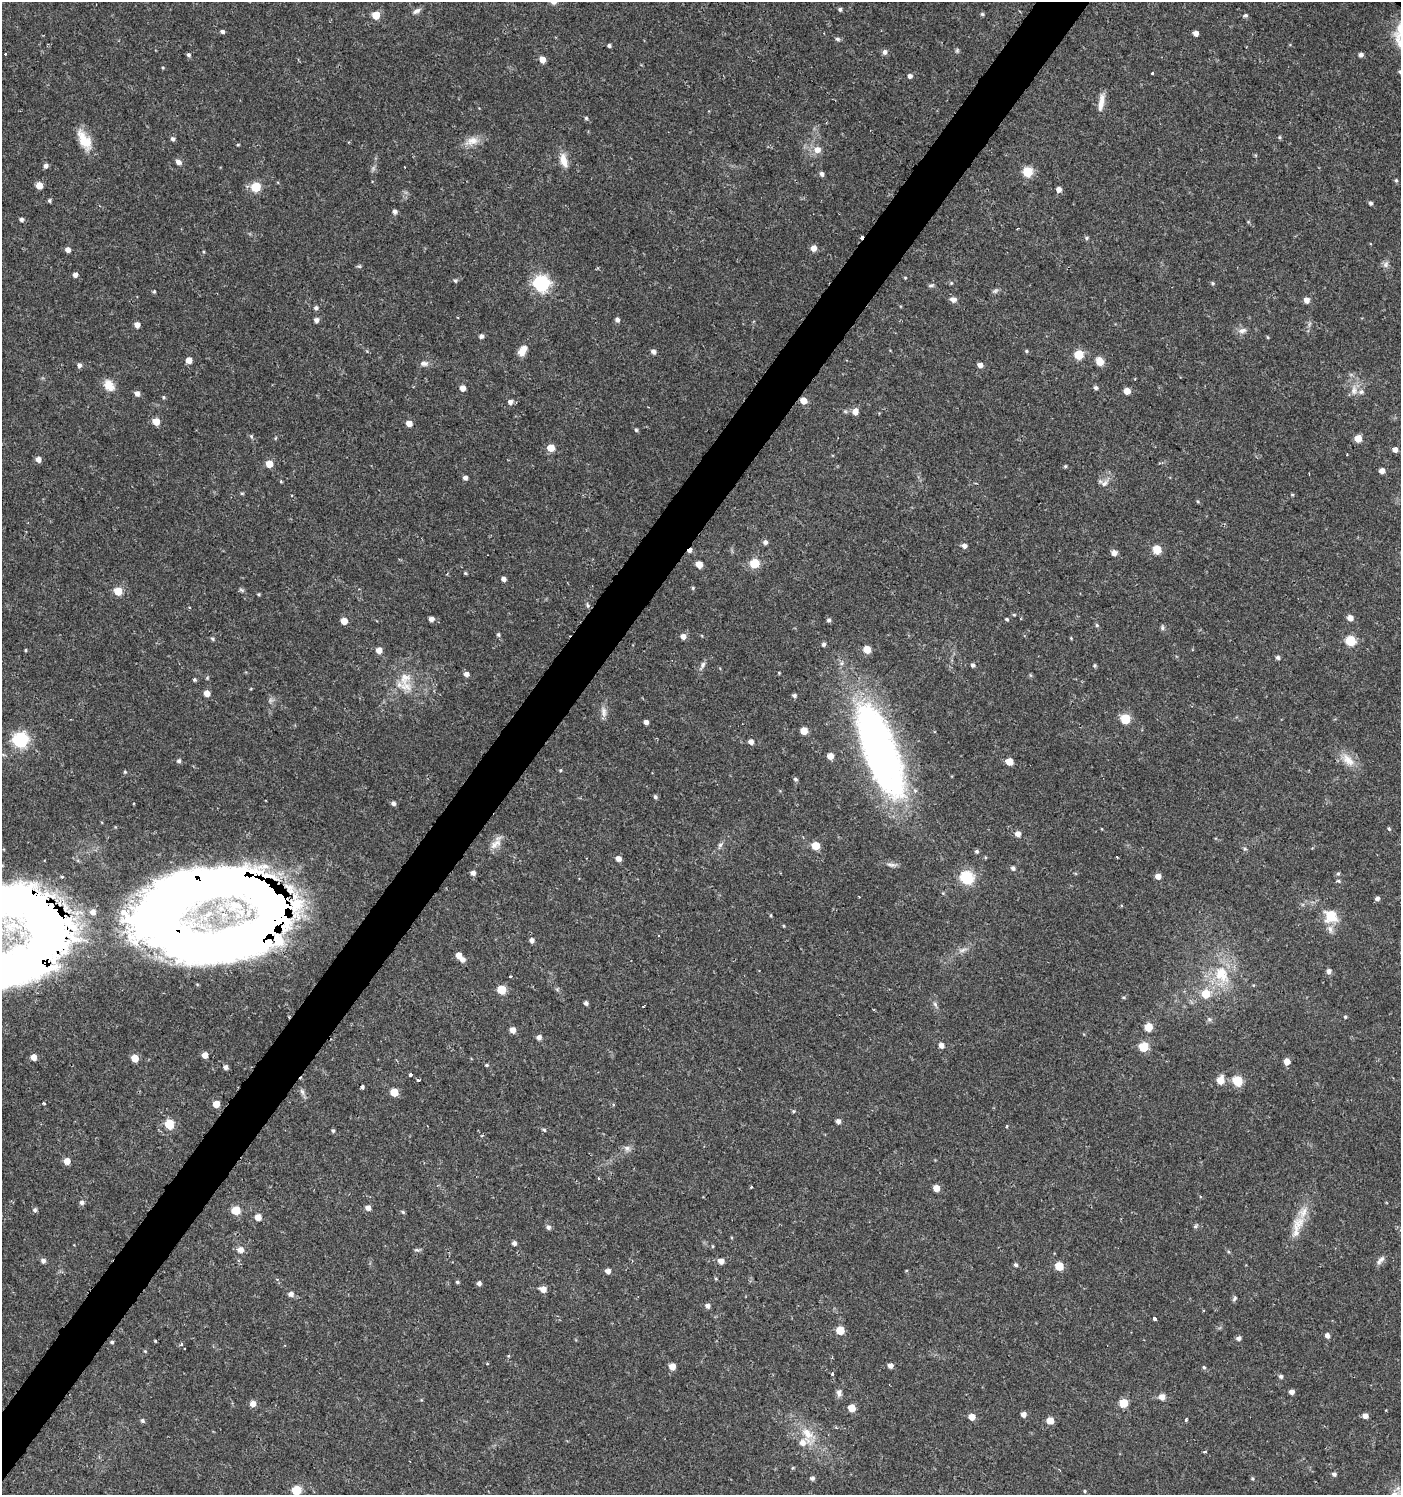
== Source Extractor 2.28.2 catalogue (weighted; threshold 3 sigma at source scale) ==
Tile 7 of 4 x 4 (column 3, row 2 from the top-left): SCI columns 3043-4441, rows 2990-4482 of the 6033 x 6002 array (HDU 1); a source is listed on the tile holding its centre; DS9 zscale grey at full resolution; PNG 1403 x 1497 px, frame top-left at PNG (2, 2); no overlay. Shown black and unused: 4% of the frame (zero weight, under 2 of 3 exposures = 1% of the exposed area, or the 3 px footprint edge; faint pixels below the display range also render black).
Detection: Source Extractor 2.28.2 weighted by HDU 2 'WHT'; one run over the whole footprint, this tile lists its part. Background 0.0256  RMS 0.0039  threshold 0.0174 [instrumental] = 3 sigma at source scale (4.5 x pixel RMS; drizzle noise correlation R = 1.50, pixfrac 1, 0.0396/0.0396 arcsec/px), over >= 5 px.
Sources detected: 297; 1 too faint to see at this stretch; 3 inside a brighter object's white glare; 5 cosmic-ray / hot-pixel residue — not listed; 5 inside a brighter listed object's ellipse — not listed separately; the other 283 listed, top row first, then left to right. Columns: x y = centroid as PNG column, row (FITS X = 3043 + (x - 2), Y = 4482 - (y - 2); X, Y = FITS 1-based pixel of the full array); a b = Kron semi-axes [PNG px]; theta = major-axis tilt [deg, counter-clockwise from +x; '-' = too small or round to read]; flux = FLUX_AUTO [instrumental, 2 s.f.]
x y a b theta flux
840 9 4 4 - 0.86
416 11 11 6 30 1.6
982 14 5 5 - 0.62
376 15 5 5 - 9.1
1246 15 5 5 - 0.83
1400 28 13 10 85 4.1
222 31 5 4 - 0.95
1196 33 4 4 - 2.5
837 39 6 5 - 0.84
609 45 4 4 - 0.76
957 50 7 5 70 0.6
885 52 6 5 - 1.5
188 55 5 5 - 0.8
1361 55 4 4 - 1.5
542 59 5 5 - 4.1
163 68 4 3 - 0.37
1400 72 5 4 - 0.81
1152 73 3 3 - 0.95
910 76 5 4 - 1.5
1101 102 23 6 81 3.6
586 118 4 4 - 0.54
1279 137 5 5 - 0.5
173 139 5 5 - 1
84 140 26 12 -60 7.9
472 141 20 11 16 4.5
238 145 5 3 - 0.37
817 149 8 8 - 3.1
564 160 19 9 -77 4.5
178 162 7 6 - 1.5
46 166 5 5 - 1.4
1028 172 5 5 - 21
822 174 5 4 - 1.1
1396 180 5 4 - 0.55
39 185 5 5 - 5.2
256 187 5 5 - 20
1059 189 5 5 - 2.2
49 200 5 4 - 0.71
1371 203 5 4 - 0.84
395 211 5 5 - 1.3
21 219 5 4 - 1
1087 238 6 5 - 0.65
813 248 5 5 - 3.3
68 250 5 4 - 2.2
1386 265 7 4 -90 1
359 266 7 4 -7 0.56
75 275 4 4 - 1.8
905 278 4 4 - 0.35
455 281 6 4 -43 0.52
541 283 7 6 - 110
951 283 5 4 - 0.46
1213 283 6 4 -44 0.59
931 285 8 4 12 0.75
996 290 8 5 30 0.85
154 291 5 4 - 0.47
953 299 7 6 - 1.8
1307 300 5 5 - 2.7
316 308 5 5 - 1
316 320 5 5 - 1.4
617 320 5 5 - 1.4
137 325 5 4 - 2.8
1242 330 12 7 19 1.8
481 336 5 4 - 1.3
1267 337 5 3 - 0.35
522 351 12 7 60 4.1
653 351 5 5 - 1.5
1026 351 5 4 - 0.56
1079 355 5 5 - 17
189 360 5 5 - 3.6
1099 361 9 7 -63 4
424 363 12 7 3 1.7
79 365 5 5 - 1.2
980 365 5 5 - 2.1
109 385 15 10 -50 4.8
463 388 5 4 - 3.1
1096 388 5 4 - 0.99
1354 390 15 8 85 3
1127 391 5 5 - 3.9
1361 392 8 7 - 1.3
137 393 5 5 - 1.8
164 397 5 4 - 0.53
804 401 5 5 - 4.6
510 402 6 5 - 1.7
855 411 6 5 - 3.4
156 421 5 5 - 5.9
409 423 5 5 - 3.5
636 430 4 4 - 0.6
251 436 5 5 - 0.6
275 438 5 3 - 0.37
1358 438 5 5 - 5.9
550 448 5 5 - 6.3
1395 450 4 4 - 2.3
1347 455 2 2 - 0.35
38 459 5 5 - 2.6
269 464 5 5 - 7.7
1065 466 4 3 - 0.52
1382 471 5 4 - 2.5
465 478 5 4 - 1.5
281 482 5 3 - 0.36
1104 483 14 7 45 2.2
242 493 5 3 - 0.43
292 495 3 2 - 0.28
1292 495 5 3 - 0.38
1198 501 5 3 - 0.42
765 542 5 5 - 1.3
964 546 5 5 - 1.7
690 550 5 4 - 1.9
1157 550 5 5 - 11
1114 553 5 5 - 2.2
754 563 5 5 - 17
699 564 5 5 - 5.1
465 573 4 4 - 0.5
504 579 5 4 - 1.6
693 588 5 4 - 0.47
118 591 5 5 - 13
259 594 4 4 - 0.43
587 605 7 5 -82 0.73
1014 615 4 4 - 0.39
1350 618 5 5 - 2.8
431 619 5 4 - 2.1
1007 619 4 4 - 0.55
829 620 5 5 - 0.9
344 621 5 5 - 4.9
1097 625 5 4 - 0.57
1162 628 7 5 -83 0.75
498 635 6 5 - 0.56
683 636 5 5 - 2.4
1071 638 4 4 - 0.34
212 639 5 5 - 0.63
1351 641 6 5 - 25
824 644 5 4 - 1
867 649 5 5 - 7
26 650 3 3 - 0.43
379 650 5 5 - 3.7
1278 657 5 4 - 0.93
702 665 11 6 64 1.4
973 665 5 5 - 0.92
1095 666 4 4 - 0.57
779 673 3 3 - 0.32
466 674 5 5 - 1.9
207 678 5 4 - 0.4
405 678 20 16 58 7.6
194 680 4 4 - 0.62
207 693 5 5 - 3.8
794 695 5 4 - 0.93
604 711 15 7 -78 2.2
1126 719 6 5 - 20
646 722 4 4 - 1.6
804 731 5 5 - 7.7
20 740 6 6 - 89
751 742 5 5 - 2
880 751 108 35 -69 170
830 756 5 5 - 4.2
1348 760 23 11 -44 5.4
179 761 5 5 - 0.94
1009 762 5 5 - 6.3
561 770 5 3 - 0.4
125 772 5 4 - 0.47
795 779 5 4 - 0.68
655 797 5 4 - 0.82
393 803 5 5 - 1.3
1389 829 3 3 - 0.94
1018 834 5 5 - 2.5
496 844 21 9 41 3.4
720 845 6 6 - 0.94
815 846 5 5 - 11
1245 849 6 4 -18 0.52
977 851 5 5 - 0.77
1117 857 3 2 - 0.25
618 858 5 5 - 2.3
892 865 14 5 -6 1.4
1013 868 5 5 - 1.1
473 873 5 5 - 1.7
1338 874 6 4 62 0.61
1158 876 5 5 - 3
967 877 6 6 - 57
1339 881 6 4 -16 0.64
1377 899 5 5 - 1.2
1121 906 3 3 - 0.51
771 915 5 3 - 0.39
1331 916 18 16 -42 7.9
271 922 217 42 24 310
532 940 5 5 - 1.6
49 943 125 50 40 210
963 950 11 5 25 1.6
458 955 5 5 - 3
462 959 5 5 - 1.9
1329 971 5 5 - 1.5
1222 974 29 20 -64 16
510 976 3 2 - 0.45
501 990 5 5 - 16
1206 994 6 6 - 11
1124 997 5 4 - 0.45
586 1003 4 4 - 1.2
935 1004 8 5 -54 0.95
643 1006 3 3 - 0.8
1345 1017 4 3 - 0.47
1209 1019 6 5 - 0.75
1148 1027 5 5 - 10
513 1030 5 5 - 3.2
539 1037 5 5 - 1.8
941 1045 5 5 - 2.1
1144 1047 5 5 - 20
204 1055 5 4 - 3.7
33 1057 5 5 - 3.2
135 1058 5 5 - 7.8
1287 1061 5 5 - 3.5
487 1065 5 4 - 0.52
225 1067 5 4 - 1.4
410 1075 3 3 - 7
418 1080 3 3 - 1.4
1220 1080 6 5 - 6.8
1238 1081 6 5 - 22
362 1087 4 4 - 1.4
302 1092 10 5 -65 1.2
394 1092 5 5 - 10
43 1103 4 3 - 0.5
216 1104 5 5 - 6
793 1111 5 4 - 0.46
838 1121 5 4 - 1.6
169 1124 5 5 - 18
544 1130 5 4 - 0.57
333 1131 5 4 - 0.62
627 1148 9 7 -25 1.5
67 1161 5 5 - 4.7
936 1188 5 5 - 4.8
82 1202 6 6 - 1.1
368 1208 5 5 - 2
35 1210 5 5 - 0.93
236 1210 5 5 - 13
403 1212 5 5 - 0.55
258 1217 5 5 - 4.1
1195 1226 6 4 17 0.8
1297 1226 40 13 72 8.9
548 1227 6 5 - 1.2
514 1243 5 4 - 1.2
240 1250 6 6 - 2.9
417 1250 9 3 -4 0.63
1382 1259 9 7 46 1.6
43 1261 5 5 - 1.3
721 1261 5 5 - 2.9
1016 1265 5 4 - 0.78
1059 1266 5 5 - 13
608 1271 5 4 - 2.1
457 1282 5 4 - 0.51
479 1283 4 4 - 1.4
543 1289 5 5 - 3.3
291 1294 6 5 - 1.7
1234 1298 8 4 50 0.66
707 1306 5 5 - 1.5
1154 1319 4 3 - 2
840 1330 5 5 - 11
1327 1335 5 5 - 1.6
1239 1338 5 5 - 1.3
112 1342 5 4 - 0.61
181 1344 4 3 - 0.83
145 1351 5 4 - 0.38
508 1356 4 4 - 0.33
672 1366 5 5 - 4.6
890 1366 5 5 - 1.9
1204 1367 5 4 - 0.52
832 1374 3 3 - 2.1
1281 1376 5 4 - 0.96
1292 1392 4 4 - 1.9
839 1393 10 6 88 1.6
1162 1397 6 6 - 2.3
1123 1403 5 5 - 13
253 1404 6 6 - 2.7
852 1408 5 5 - 7.3
1023 1414 5 5 - 1.9
1365 1416 5 4 - 2.4
972 1417 5 5 - 4.3
142 1420 6 5 - 0.79
1050 1420 5 5 - 5.9
1186 1420 3 3 - 1.1
807 1434 26 13 -71 8
1205 1452 4 4 - 0.41
793 1468 5 4 - 0.42
1334 1474 5 5 - 1.1
812 1478 6 5 - 0.96
1252 1479 5 5 - 0.52
296 1490 6 5 - 17
1085 1491 4 4 - 0.46
1394 1494 10 7 19 2.6
Overlapping masked pixels (flux is a lower limit): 4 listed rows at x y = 804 401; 690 550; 271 922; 49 943
Isophote crosses this tile's border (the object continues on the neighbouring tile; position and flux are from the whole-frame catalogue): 5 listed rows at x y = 1400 28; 1400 72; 49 943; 296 1490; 1394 1494